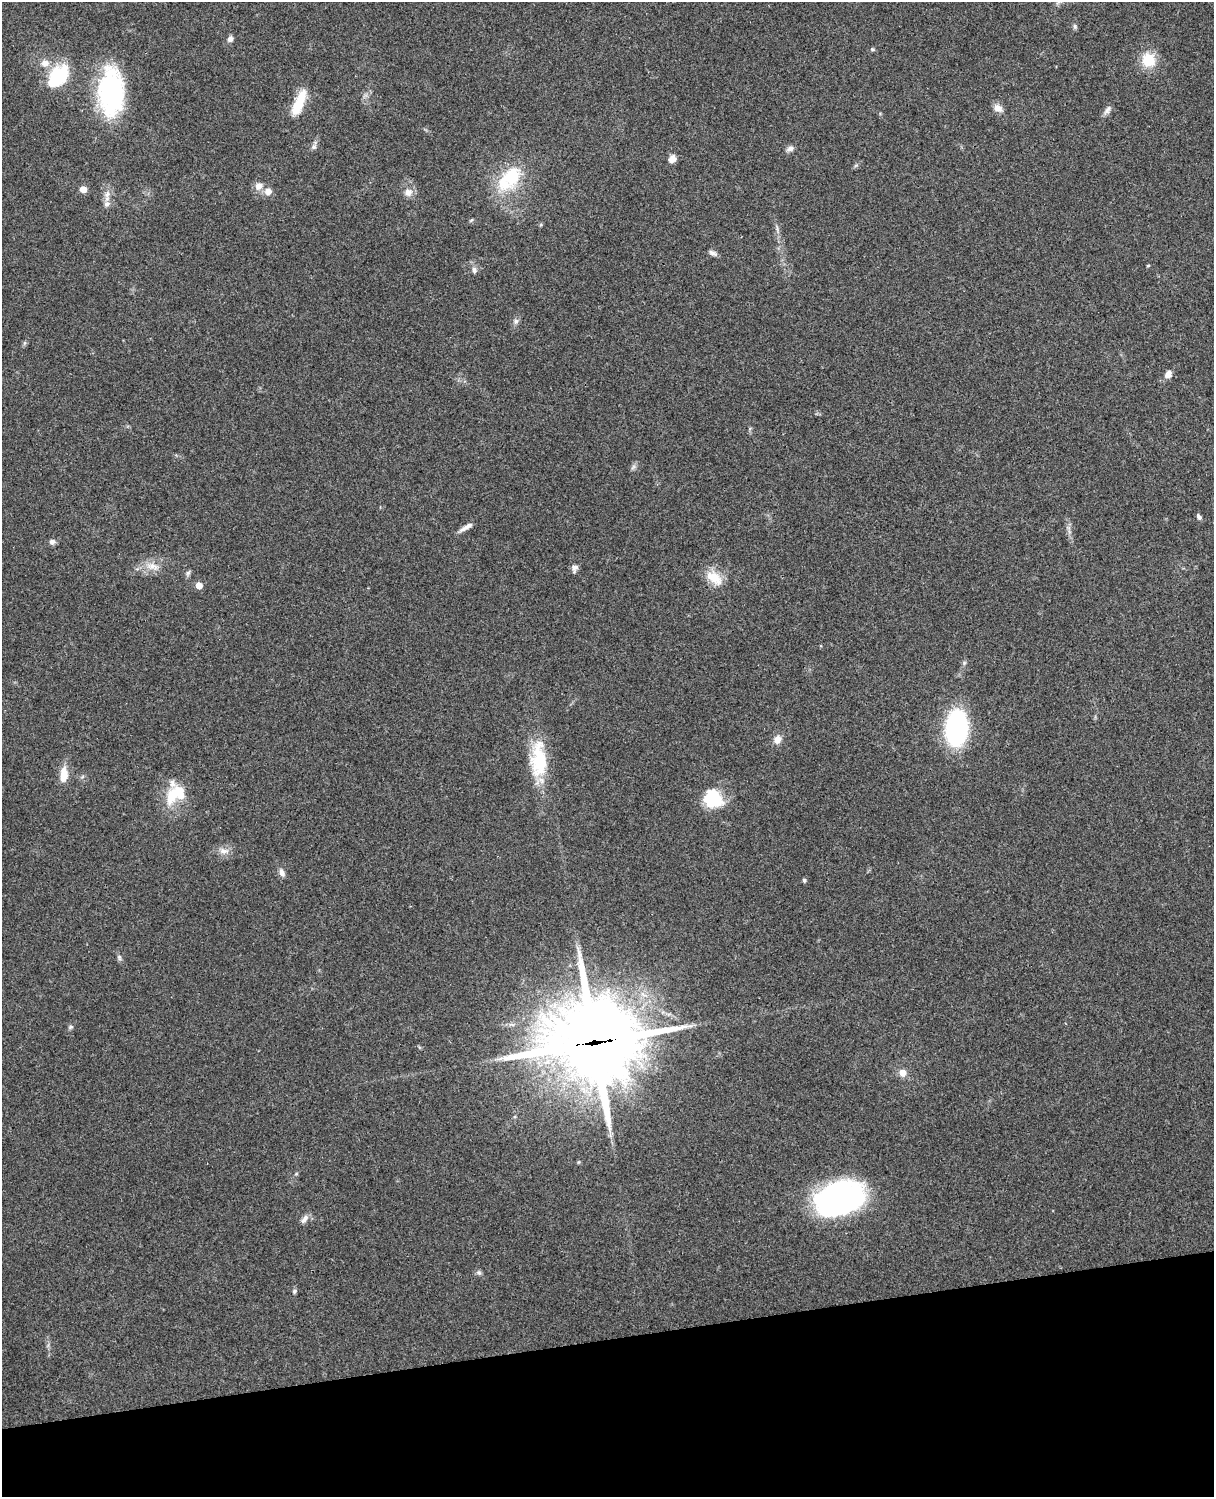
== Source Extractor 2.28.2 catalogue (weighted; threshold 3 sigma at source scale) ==
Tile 10 of 4 x 3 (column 2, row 3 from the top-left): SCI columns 1331-2542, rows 164-1658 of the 5085 x 4925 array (HDU 1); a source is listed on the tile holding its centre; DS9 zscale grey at full resolution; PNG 1216 x 1499 px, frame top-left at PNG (2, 2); no overlay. Shown black and unused: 11% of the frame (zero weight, under 3 of 4 exposures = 6% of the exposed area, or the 3 px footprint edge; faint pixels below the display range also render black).
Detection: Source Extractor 2.28.2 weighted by HDU 2 'WHT'; one run over the whole footprint, this tile lists its part. Background 0.219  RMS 0.0084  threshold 0.0378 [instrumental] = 3 sigma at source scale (4.5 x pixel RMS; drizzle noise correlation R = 1.50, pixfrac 1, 0.05/0.05 arcsec/px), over >= 5 px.
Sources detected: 55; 1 inside a brighter object's white glare — not listed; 3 inside a brighter listed object's ellipse — not listed separately; the other 51 listed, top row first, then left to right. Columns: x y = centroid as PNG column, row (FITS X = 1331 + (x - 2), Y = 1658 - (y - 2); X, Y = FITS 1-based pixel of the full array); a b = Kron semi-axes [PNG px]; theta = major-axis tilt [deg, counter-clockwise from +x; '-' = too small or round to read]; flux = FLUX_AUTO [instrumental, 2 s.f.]
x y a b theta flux
1075 26 7 5 -70 1.6
230 39 7 6 - 3.2
872 49 6 5 - 1.3
1148 60 18 16 -61 19
45 63 9 8 - 6.2
58 77 26 17 49 48
111 92 54 28 -90 100
299 103 31 9 67 24
998 108 13 9 -29 5.4
1107 110 14 6 56 3.4
314 147 7 7 - 2.5
790 149 11 6 21 3
672 159 8 7 - 6.3
511 176 30 22 70 40
259 186 11 9 63 5.8
83 189 5 5 - 12
268 191 8 8 - 6.1
408 192 11 10 - 5.7
107 194 12 8 79 5.7
713 253 11 6 -28 2.9
1148 265 5 3 - 0.77
474 270 7 7 - 3.1
516 321 7 7 - 2.4
1168 374 10 7 61 4.6
633 467 9 4 53 2
1199 517 8 5 -55 2
466 527 20 5 30 4.8
52 542 7 7 - 3
152 566 19 10 -13 9.6
575 568 10 8 71 3.2
188 573 8 5 54 1.8
714 578 24 13 -40 16
199 585 5 5 - 11
956 728 33 19 86 120
777 739 11 8 65 5.8
539 760 44 18 -89 45
64 775 15 7 84 15
173 795 27 19 50 26
713 798 24 21 -39 31
224 851 14 7 -7 5.1
282 873 10 6 -67 3.9
804 880 4 4 - 1.8
119 957 9 5 -73 2
71 1027 6 6 - 1.6
595 1042 35 29 5 8300
902 1073 6 6 - 9.3
296 1174 5 4 - 1
839 1199 46 30 17 220
305 1219 12 7 54 4
479 1273 8 6 -41 2
294 1291 6 5 - 1.6
Overlapping masked pixels (flux is a lower limit): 1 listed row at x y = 595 1042